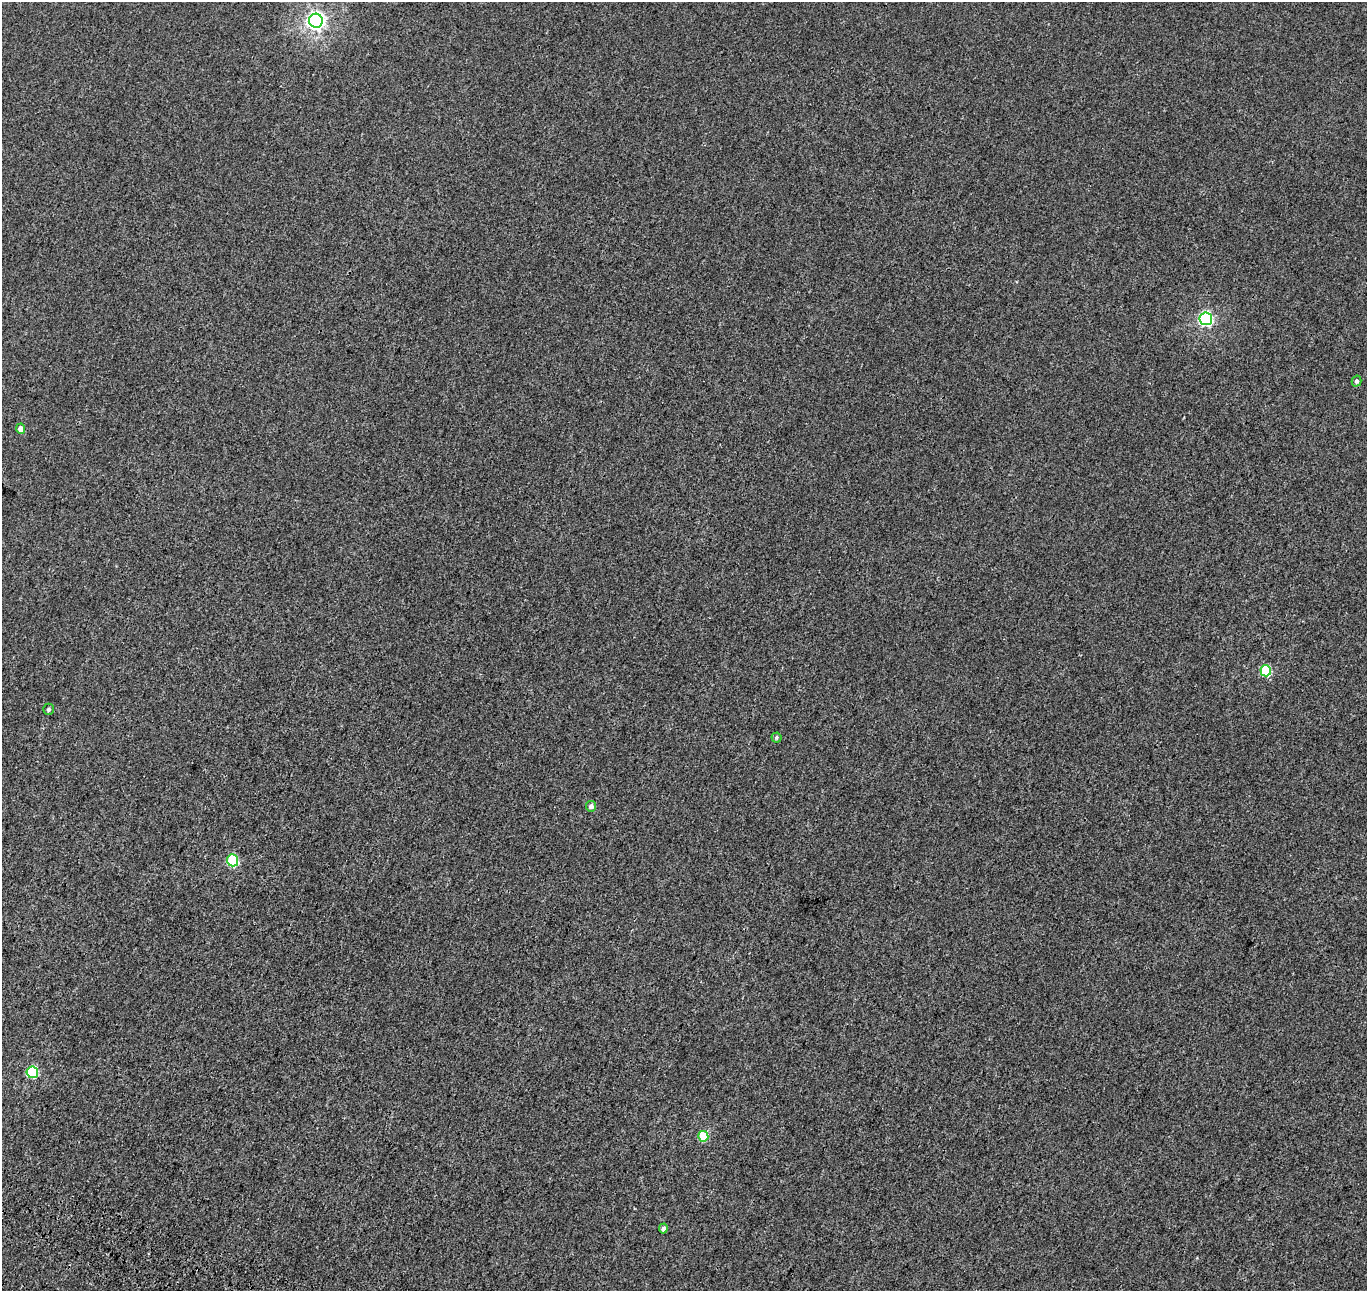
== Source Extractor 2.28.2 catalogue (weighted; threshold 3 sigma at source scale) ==
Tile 7 of 4 x 4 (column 3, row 2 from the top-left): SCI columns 2868-4232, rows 2906-4194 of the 5742 x 5874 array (HDU 1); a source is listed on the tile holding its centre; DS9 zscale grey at full resolution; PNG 1369 x 1293 px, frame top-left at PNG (2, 2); each listed source drawn as its Kron ellipse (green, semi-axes under 4 px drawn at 4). Shown black and unused: <1% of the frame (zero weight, under 3 of 4 exposures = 9% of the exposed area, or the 3 px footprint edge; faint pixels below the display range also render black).
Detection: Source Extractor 2.28.2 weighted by HDU 2 'WHT'; one run over the whole footprint, this tile lists its part. Background 0.001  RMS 0.0029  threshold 0.0131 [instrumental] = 3 sigma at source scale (4.5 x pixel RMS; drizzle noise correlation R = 1.50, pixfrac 1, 0.0396/0.0396 arcsec/px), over >= 5 px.
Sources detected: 12; all 12 listed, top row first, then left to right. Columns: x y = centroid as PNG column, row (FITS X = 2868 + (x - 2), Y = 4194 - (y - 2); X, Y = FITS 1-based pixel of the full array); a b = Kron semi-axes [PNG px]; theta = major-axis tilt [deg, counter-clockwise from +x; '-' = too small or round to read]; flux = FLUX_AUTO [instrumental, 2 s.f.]
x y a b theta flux
316 21 7 7 - 130
1206 319 6 6 - 57
1356 381 5 5 - 0.75
21 429 5 4 - 2
1266 671 5 5 - 18
49 709 5 5 - 0.55
776 737 5 5 - 0.44
591 806 5 5 - 1.1
233 860 6 5 - 23
32 1072 6 6 - 23
703 1136 5 5 - 11
663 1229 5 4 - 0.88